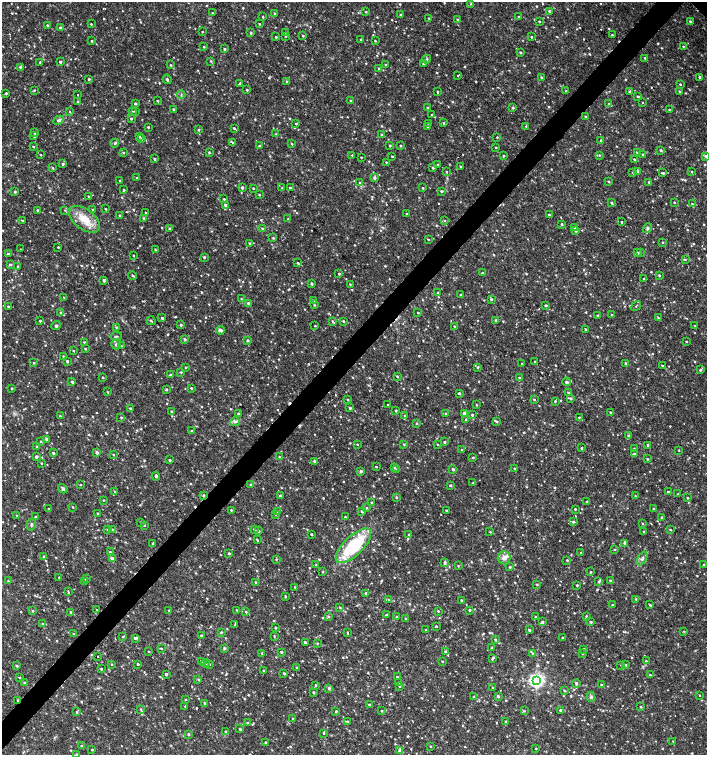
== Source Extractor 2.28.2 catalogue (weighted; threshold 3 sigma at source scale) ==
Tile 7 of 4 x 4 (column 3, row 2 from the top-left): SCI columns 3045-4453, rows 3013-4518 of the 6024 x 6030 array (HDU 1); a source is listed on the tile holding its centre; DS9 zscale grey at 2 x 2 block average (1 PNG px = mean of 2 x 2 image px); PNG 709 x 757 px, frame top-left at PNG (2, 2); each listed source drawn as its Kron ellipse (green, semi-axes under 4 px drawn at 4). Shown black and unused: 4% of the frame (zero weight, under 2 of 3 exposures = <1% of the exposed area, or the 3 px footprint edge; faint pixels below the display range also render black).
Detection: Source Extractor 2.28.2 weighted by HDU 2 'WHT'; one run over the whole footprint, this tile lists its part. Background 0.0326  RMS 0.004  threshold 0.0181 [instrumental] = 3 sigma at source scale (4.5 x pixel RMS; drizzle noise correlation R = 1.50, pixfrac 1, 0.0396/0.0396 arcsec/px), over >= 5 px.
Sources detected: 1102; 15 cosmic-ray / hot-pixel residue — neither listed nor drawn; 2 coinciding with a brighter row at this scale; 14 inside a brighter listed object's ellipse — not listed separately; of the other 1071, all 500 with FLUX_AUTO >= 0.73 (the completeness limit of this list) listed and drawn (571 fainter detections not listed), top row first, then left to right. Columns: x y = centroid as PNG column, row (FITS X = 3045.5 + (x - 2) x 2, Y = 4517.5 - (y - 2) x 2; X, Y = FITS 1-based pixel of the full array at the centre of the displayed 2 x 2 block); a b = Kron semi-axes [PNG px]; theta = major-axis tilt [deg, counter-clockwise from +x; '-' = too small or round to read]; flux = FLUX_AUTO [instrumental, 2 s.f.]
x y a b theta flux
471 4 3 3 - 0.97
550 11 2 2 - 2.4
366 12 3 2 - 0.93
212 13 3 3 - 0.91
275 14 3 3 - 1.3
401 14 3 2 - 0.97
262 17 2 2 - 1
518 17 2 2 - 0.95
429 18 3 2 - 0.84
457 19 3 2 - 0.78
539 21 2 2 - 1.1
690 21 3 2 - 1.2
91 24 2 2 - 0.88
259 24 2 2 - 0.81
47 25 2 2 - 0.84
60 28 3 3 - 1.8
202 32 2 2 - 0.82
251 33 2 2 - 1.6
285 33 3 2 - 0.73
612 35 2 2 - 0.75
285 36 4 3 - 0.79
303 36 2 2 - 1.1
276 37 2 2 - 1.1
531 37 2 2 - 0.9
360 39 2 2 - 0.81
92 41 2 2 - 1
375 41 2 2 - 0.81
683 46 3 2 - 0.93
204 47 3 2 - 0.83
224 49 3 2 - 1.1
520 52 3 3 - 1.1
645 58 3 2 - 1.2
427 59 4 2 - 0.92
211 61 3 2 - 1.1
40 62 2 2 - 1.4
60 62 2 2 - 2.6
423 64 2 2 - 0.8
170 65 2 2 - 1
385 65 2 2 - 0.96
20 67 3 2 - 1.3
379 68 3 2 - 1.2
458 76 2 2 - 0.96
541 77 2 2 - 1
700 77 3 3 - 1.2
89 79 2 2 - 1.4
167 79 5 2 - 2
287 82 3 3 - 1.3
240 83 3 2 - 1.3
680 84 2 2 - 1.1
34 90 3 2 - 0.82
247 90 2 2 - 1.2
566 91 3 2 - 1
680 91 3 3 - 0.88
437 92 3 2 - 0.79
630 92 2 2 - 1.5
6 93 2 2 - 1.4
78 95 2 2 - 2.8
181 95 4 2 - 1
638 96 4 2 - 0.97
157 101 3 2 - 0.83
351 101 3 3 - 1.4
78 102 3 3 - 1.3
643 102 2 2 - 0.8
135 103 2 2 - 1.6
609 104 3 3 - 1.2
428 108 3 2 - 0.83
513 108 3 3 - 1.2
174 109 2 2 - 2.1
669 110 2 2 - 0.97
132 111 3 2 - 0.82
135 111 2 2 - 1.3
70 112 2 2 - 0.91
431 115 2 2 - 0.93
585 116 3 2 - 0.92
131 119 3 2 - 1.2
59 120 5 3 - 2.1
429 123 3 2 - 0.93
443 123 3 2 - 0.81
296 124 2 2 - 0.84
427 126 3 2 - 1.4
526 126 3 3 - 0.96
148 127 2 2 - 1.2
234 128 3 2 - 0.91
198 130 2 2 - 0.89
34 133 2 2 - 0.93
276 134 3 3 - 0.8
382 135 3 3 - 2.2
34 136 3 3 - 1.7
140 137 3 2 - 1.1
497 137 2 2 - 0.8
141 139 2 2 - 0.86
601 140 2 2 - 1.4
115 143 4 3 - 1.3
233 143 3 3 - 0.9
292 144 3 2 - 0.96
390 145 2 2 - 1.4
259 146 2 2 - 1.6
400 146 2 2 - 1.1
33 147 3 2 - 1.1
496 147 3 2 - 0.92
661 150 3 3 - 1
209 152 3 2 - 0.83
124 153 3 2 - 0.85
637 153 3 2 - 0.91
643 154 2 2 - 0.94
40 155 2 2 - 1.1
352 155 3 2 - 0.73
504 155 3 3 - 1
599 155 3 3 - 0.78
392 156 2 2 - 0.76
706 156 3 3 - 1.4
361 157 2 2 - 0.75
155 159 2 2 - 1.2
634 159 4 3 - 1.6
386 162 2 2 - 0.78
63 164 4 2 - 1.6
438 165 3 2 - 0.87
460 166 3 3 - 0.87
53 168 3 3 - 0.93
433 168 2 2 - 1.1
638 171 3 2 - 2.2
692 171 3 2 - 0.79
446 172 2 2 - 0.92
633 172 3 2 - 1
663 173 4 2 - 1.6
137 178 2 2 - 1.1
374 178 3 3 - 2.2
120 180 2 2 - 1.2
609 181 3 3 - 0.93
649 182 2 2 - 1.4
360 183 3 3 - 0.98
242 187 3 2 - 2.3
253 188 2 2 - 1
282 188 3 3 - 0.77
290 188 3 3 - 1.8
423 188 2 2 - 0.94
124 190 2 2 - 1.4
15 191 3 3 - 1.2
442 191 3 3 - 1.1
259 195 2 2 - 0.94
88 196 3 2 - 0.96
224 199 2 2 - 1.1
674 202 2 2 - 0.83
612 203 2 2 - 1.9
692 204 2 2 - 0.78
226 205 3 2 - 3
92 209 2 2 - 0.74
105 209 2 2 - 0.94
37 210 3 2 - 1.2
65 210 3 2 - 0.74
146 213 2 2 - 1.8
407 214 2 2 - 1.3
119 215 3 2 - 0.88
549 215 2 2 - 1.2
144 218 3 3 - 1.4
85 219 18 10 -37 17
288 219 2 2 - 0.9
445 220 2 2 - 0.78
22 221 3 2 - 0.75
622 222 2 2 - 1.1
562 224 3 2 - 1.2
574 227 3 3 - 1.8
169 228 3 2 - 1.1
648 228 5 4 - 1.9
263 229 3 2 - 1
576 231 3 3 - 1.6
273 238 3 2 - 1.1
428 239 2 2 - 0.84
663 242 2 2 - 0.81
249 243 3 2 - 1.6
58 247 2 2 - 0.88
20 249 2 2 - 1
156 250 3 3 - 0.9
637 253 3 3 - 1.4
640 253 3 2 - 0.75
8 254 3 3 - 1.4
133 255 2 2 - 0.8
204 257 2 2 - 1.7
685 259 3 2 - 0.91
298 263 3 2 - 1.2
10 264 4 3 - 0.96
18 266 2 2 - 1.3
483 273 3 2 - 1.5
339 274 2 2 - 1.1
659 275 2 2 - 1.2
133 276 4 3 - 0.99
644 279 2 2 - 0.98
104 280 4 3 - 1.9
312 284 3 2 - 1.6
350 284 3 2 - 0.79
438 293 2 2 - 1.4
461 295 2 2 - 1.3
64 297 3 2 - 0.76
241 299 3 2 - 0.75
491 299 2 2 - 1.6
314 300 3 2 - 0.91
248 303 3 2 - 1.5
314 305 3 3 - 0.88
546 305 2 2 - 1.6
8 306 2 2 - 0.94
636 306 5 2 - 0.78
61 312 3 3 - 1.1
418 313 2 2 - 0.98
612 315 2 2 - 0.89
598 316 2 2 - 2.1
162 318 3 2 - 1.5
658 318 3 3 - 0.93
496 320 3 2 - 1.2
40 321 2 2 - 1.3
151 321 5 2 - 0.93
332 321 4 3 - 1.2
343 321 3 3 - 0.98
181 325 3 3 - 1.4
56 326 5 4 - 1.4
315 326 2 2 - 0.83
454 326 2 2 - 0.92
695 326 3 2 - 0.76
116 327 3 3 - 0.88
586 329 3 3 - 0.84
220 330 4 3 - 4.3
116 336 6 2 12 0.88
185 339 3 3 - 1.4
247 340 3 2 - 1.4
686 341 2 2 - 0.77
84 342 2 2 - 1.4
116 344 5 5 - 2.3
121 346 3 3 - 0.93
85 349 2 2 - 0.88
73 351 3 2 - 0.77
63 356 4 2 - 1.1
67 361 3 2 - 1.6
535 362 2 2 - 1.3
34 363 3 2 - 1
522 363 2 2 - 0.74
626 363 2 2 - 1.2
662 365 2 2 - 0.92
185 367 3 2 - 0.77
478 367 3 3 - 1.2
700 370 3 2 - 1.4
181 372 3 2 - 0.84
170 374 2 2 - 0.88
397 376 2 2 - 1.1
102 377 2 2 - 1.1
519 378 3 2 - 1.2
72 382 2 2 - 1.6
566 382 4 3 - 1.6
12 388 2 2 - 1.2
191 388 3 2 - 1.1
166 389 2 2 - 1.6
108 392 3 2 - 0.82
459 393 2 2 - 1.4
569 393 3 3 - 0.75
571 398 3 3 - 1.5
534 399 2 2 - 1.2
348 400 2 2 - 1.1
555 401 2 2 - 1.2
388 405 2 2 - 0.78
476 405 2 2 - 0.75
350 408 3 2 - 1.4
130 409 3 2 - 1.9
396 410 2 2 - 1.3
171 411 3 2 - 1.2
610 412 2 2 - 0.99
464 413 3 2 - 3.2
238 414 3 3 - 1.2
446 414 2 2 - 1.1
472 415 3 3 - 1.3
60 416 2 2 - 1
405 416 3 2 - 1.6
121 417 2 2 - 1
579 417 2 2 - 1
466 420 2 2 - 0.98
235 422 5 3 - 1.8
497 422 3 2 - 1.2
416 423 3 2 - 0.96
192 431 3 2 - 1
628 435 3 3 - 1.3
46 439 3 2 - 1.8
41 441 3 2 - 0.89
444 442 2 2 - 1.1
357 444 3 2 - 0.83
404 444 3 2 - 0.73
437 444 3 2 - 0.75
648 445 3 2 - 1.9
37 447 2 2 - 0.99
582 448 3 3 - 1.4
634 449 2 2 - 0.95
462 450 2 2 - 1.1
679 450 2 2 - 0.81
97 452 3 2 - 2.2
53 453 3 3 - 1.4
634 454 3 2 - 0.89
113 455 3 2 - 0.8
36 456 2 2 - 2.9
279 457 3 2 - 1.1
473 457 2 2 - 1
647 459 2 2 - 1.1
169 460 3 2 - 1.2
314 461 3 2 - 1.3
41 463 2 2 - 0.99
376 467 2 2 - 0.79
394 468 3 2 - 1
515 468 2 2 - 0.77
453 469 3 2 - 2.2
397 470 3 3 - 1.3
361 471 3 3 - 1.8
156 476 4 2 - 1.4
473 483 2 2 - 0.79
81 485 2 2 - 0.74
251 485 3 2 - 1.2
450 485 2 2 - 1.6
63 489 5 4 - 1.9
114 491 3 2 - 0.93
668 492 2 2 - 1.8
678 494 2 2 - 1.1
203 496 3 3 - 1.2
280 496 2 2 - 2
635 496 2 2 - 0.81
396 497 3 3 - 1
687 498 2 2 - 0.94
103 500 2 2 - 0.95
587 501 2 2 - 0.82
371 502 2 2 - 0.82
73 507 2 2 - 0.81
367 508 2 2 - 0.97
48 509 3 2 - 0.95
575 509 2 2 - 1.3
653 509 2 2 - 1
231 510 2 2 - 0.89
446 510 2 2 - 0.99
362 511 2 2 - 2.7
277 512 3 2 - 0.88
97 513 2 2 - 0.78
276 514 3 3 - 0.89
16 515 2 2 - 0.73
35 517 3 3 - 1
345 517 2 2 - 1
662 517 2 2 - 1.1
141 522 2 2 - 1.3
573 522 3 3 - 1.5
643 523 3 2 - 0.82
31 525 6 3 77 1.5
144 525 2 2 - 0.91
112 529 3 3 - 1.3
254 529 3 3 - 1.1
108 530 3 2 - 0.84
670 530 2 2 - 0.91
258 531 3 3 - 1.9
644 531 2 2 - 0.86
490 532 3 3 - 0.75
311 534 2 2 - 1.3
409 535 3 3 - 1.6
257 540 3 2 - 0.81
153 543 4 2 - 0.91
625 544 3 2 - 1.1
353 546 23 9 44 63
615 549 2 2 - 0.8
110 552 3 2 - 1
229 553 2 2 - 1.6
581 553 3 2 - 1.4
44 556 3 2 - 1.3
112 558 4 3 - 2.4
504 558 6 6 - 5.4
642 558 7 3 61 2.3
276 559 2 2 - 0.94
567 560 2 2 - 1.1
445 562 3 2 - 1.9
316 565 2 2 - 0.86
704 565 2 2 - 1.7
458 566 2 2 - 0.98
510 567 3 2 - 1.1
323 572 3 2 - 1
591 572 3 2 - 0.74
59 577 2 2 - 0.82
86 578 2 2 - 1.5
610 580 2 2 - 1.1
8 581 2 2 - 1
599 581 3 3 - 1.2
85 582 3 3 - 0.83
256 582 3 3 - 0.84
537 585 2 2 - 0.79
577 585 2 2 - 1.5
295 587 3 3 - 1.1
68 592 3 2 - 0.75
366 593 3 2 - 1.5
285 596 3 2 - 0.86
636 599 3 2 - 0.73
389 600 3 3 - 1.1
461 600 4 2 - 0.99
613 605 3 2 - 0.91
650 605 3 2 - 1.1
340 607 3 2 - 0.82
97 610 2 2 - 0.97
237 610 2 2 - 0.77
470 610 2 2 - 1.3
32 611 3 3 - 0.94
169 611 2 2 - 1.5
438 611 3 2 - 0.82
71 612 2 2 - 1.8
246 612 2 2 - 0.95
387 615 3 2 - 1.1
328 616 3 3 - 1.3
586 616 3 2 - 1.5
396 617 2 2 - 0.9
535 617 2 2 - 1.2
405 619 2 2 - 0.81
542 622 4 2 - 2
591 622 2 2 - 1.4
42 624 3 2 - 0.77
235 625 3 3 - 1.3
436 626 2 2 - 1.5
275 628 3 3 - 0.75
426 630 3 2 - 1.1
529 630 3 2 - 1.4
684 631 3 2 - 0.77
221 632 3 2 - 1.2
347 633 3 2 - 0.81
73 634 3 2 - 0.8
201 635 2 2 - 1.3
274 636 4 3 - 0.73
123 637 2 2 - 1
135 638 3 2 - 2.3
563 638 2 2 - 1.2
495 640 2 2 - 1.5
305 642 2 2 - 1.9
317 643 3 3 - 0.8
161 648 2 2 - 0.93
224 648 3 3 - 1.6
492 648 3 3 - 1.2
584 649 2 2 - 1
149 651 2 2 - 0.74
445 651 2 2 - 1.4
281 652 2 2 - 1.6
262 653 2 2 - 1
532 653 3 2 - 0.75
582 654 2 2 - 0.87
98 656 2 2 - 0.82
492 659 3 2 - 1.3
202 661 3 3 - 2
442 661 2 2 - 0.76
646 661 3 2 - 0.92
205 663 4 3 - 1.7
112 664 2 2 - 0.95
138 664 2 2 - 1.1
209 664 3 3 - 1.1
621 665 3 2 - 0.78
626 665 3 2 - 0.93
17 666 3 2 - 1.3
297 667 2 2 - 0.96
101 669 2 2 - 1.2
263 671 2 2 - 1.1
284 673 3 2 - 1
166 674 2 2 - 2.1
650 675 2 2 - 1.1
19 677 2 2 - 0.9
397 677 2 2 - 1.2
198 679 3 3 - 1.1
537 680 4 4 - 310
25 683 2 2 - 1.2
399 683 3 2 - 1.2
576 683 3 3 - 1.6
315 685 3 3 - 1
601 685 2 2 - 1
399 686 3 3 - 0.92
492 687 2 2 - 0.79
329 688 3 3 - 1.5
564 691 3 2 - 1
313 692 2 2 - 1.6
700 695 2 2 - 0.8
498 696 2 2 - 2.1
474 697 2 2 - 1.7
591 697 5 4 - 1.8
18 700 3 2 - 2.1
186 700 2 2 - 0.83
205 703 2 2 - 1.5
369 705 3 2 - 0.97
185 706 2 2 - 0.85
641 707 3 2 - 0.78
141 709 3 3 - 0.91
560 710 3 3 - 1.4
336 711 2 2 - 1.3
381 711 2 2 - 1
524 711 3 3 - 0.77
77 712 3 3 - 1.1
293 719 2 2 - 0.79
348 721 3 2 - 0.75
506 721 2 2 - 1
247 723 3 2 - 1.1
239 729 3 3 - 0.88
226 731 2 2 - 1.1
324 733 3 2 - 1.1
188 734 3 3 - 1.4
673 741 2 2 - 0.76
266 742 3 2 - 1.1
82 746 3 2 - 1.5
430 746 2 2 - 0.92
536 748 2 2 - 0.9
92 750 2 2 - 1.2
399 751 4 3 - 1.7
76 754 2 2 - 0.75
Overlapping masked pixels (flux is a lower limit): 2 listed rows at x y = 203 496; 18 700
Isophote crosses this tile's border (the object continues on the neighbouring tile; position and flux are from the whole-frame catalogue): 2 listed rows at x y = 706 156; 76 754